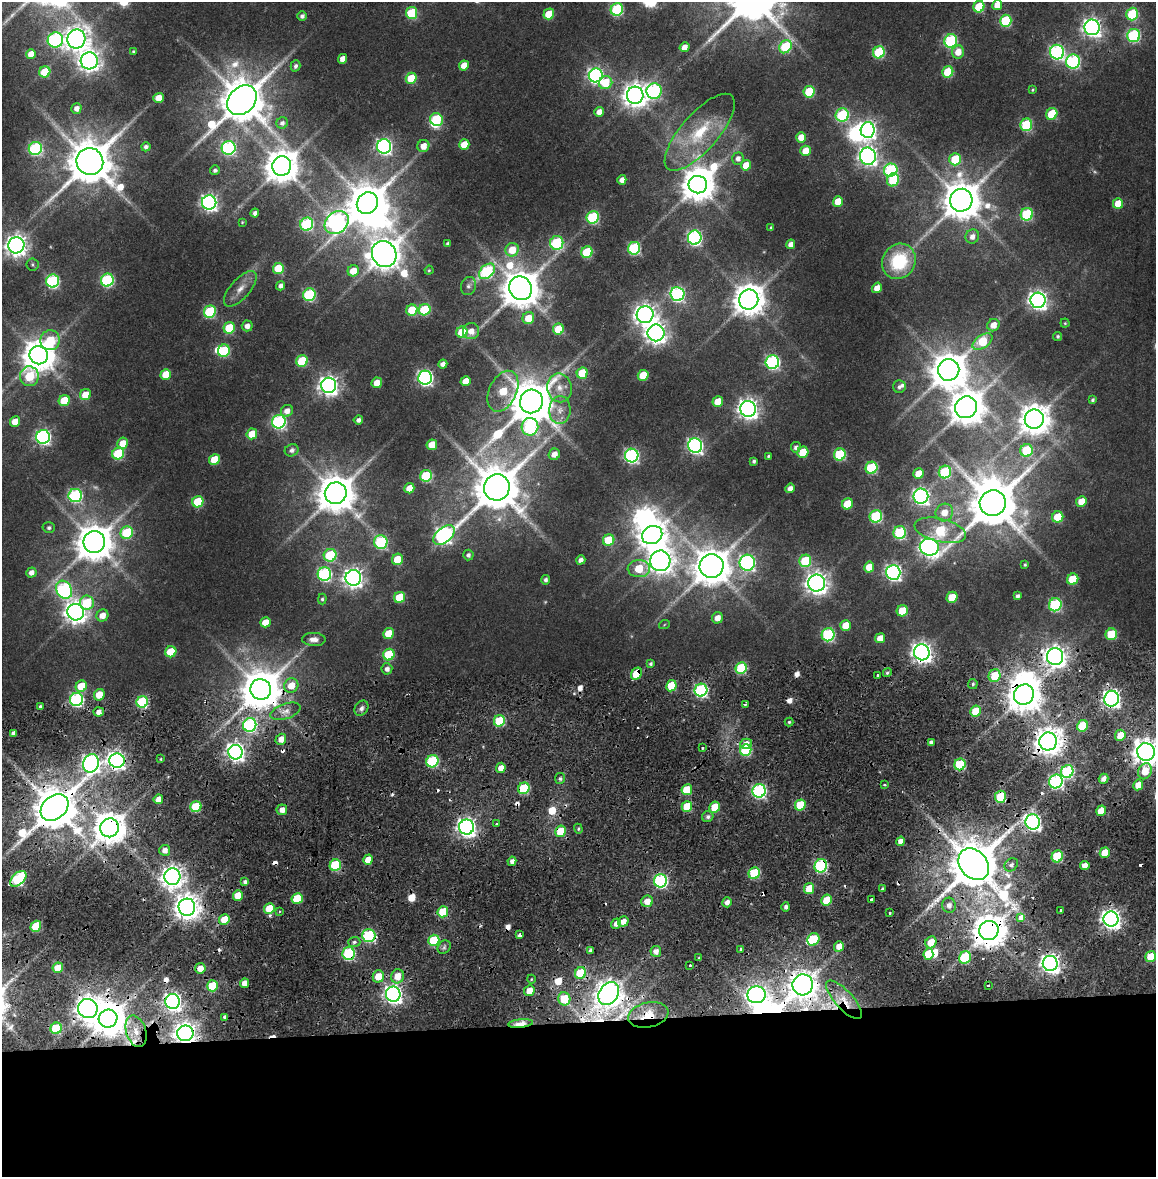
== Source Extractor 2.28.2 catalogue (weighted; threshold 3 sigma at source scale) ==
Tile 15 of 4 x 4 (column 3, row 4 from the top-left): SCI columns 2323-3476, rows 75-1249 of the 4634 x 4850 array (HDU 1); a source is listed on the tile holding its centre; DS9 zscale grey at full resolution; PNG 1158 x 1179 px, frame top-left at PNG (2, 2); each listed source drawn as its Kron ellipse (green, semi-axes under 4 px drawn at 4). Shown black and unused: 13% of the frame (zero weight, under 2 of 4 exposures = <1% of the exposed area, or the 3 px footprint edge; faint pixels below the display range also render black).
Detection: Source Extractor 2.28.2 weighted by HDU 2 'WHT'; one run over the whole footprint, this tile lists its part. Background 0.0247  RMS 0.0043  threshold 0.0193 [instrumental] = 3 sigma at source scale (4.5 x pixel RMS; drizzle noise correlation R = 1.50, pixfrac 1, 0.0396/0.0396 arcsec/px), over >= 5 px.
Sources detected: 439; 15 too faint to see at this stretch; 14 inside a brighter object's white glare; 21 cosmic-ray / hot-pixel residue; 1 long thin detection or spike segment (spike, bleed or trail) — neither listed nor drawn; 2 inside a brighter listed object's ellipse — not listed separately; the other 386 listed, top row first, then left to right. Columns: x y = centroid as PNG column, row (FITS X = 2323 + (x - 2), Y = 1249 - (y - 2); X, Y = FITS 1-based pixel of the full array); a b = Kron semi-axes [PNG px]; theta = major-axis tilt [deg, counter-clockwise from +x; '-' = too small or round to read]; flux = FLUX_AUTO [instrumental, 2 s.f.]
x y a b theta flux
997 5 5 5 - 6
979 7 6 5 - 18
617 9 6 6 - 45
412 13 6 5 - 27
549 14 5 5 - 13
1132 14 6 6 - 32
302 16 5 4 - 1.5
1006 21 6 5 - 35
1092 27 8 7 - 210
1134 36 7 6 - 59
76 39 10 9 - 420
55 40 8 7 - 82
951 41 7 6 - 57
684 47 5 4 - 4.5
785 47 7 5 53 30
133 52 4 3 - 0.65
879 52 6 5 - 34
958 52 6 6 - 5.4
1057 52 7 7 - 90
31 54 5 4 - 4.8
343 59 5 4 - 4
89 61 8 8 - 320
1073 62 7 7 - 70
464 65 5 5 - 5
295 66 6 4 73 1.3
45 72 6 5 - 16
948 72 6 5 - 22
596 75 7 7 - 140
411 78 5 5 - 14
605 83 7 6 - 14
1033 90 4 3 - 0.49
654 91 8 7 - 76
809 92 6 5 - 22
635 95 8 8 - 460
159 98 5 5 - 6.7
242 100 16 13 46 2100
76 108 5 5 - 2.9
599 112 5 4 - 3.4
1052 114 6 5 - 20
842 115 7 6 - 45
436 119 7 6 - 29
282 123 6 5 - 1.6
1026 125 6 6 - 35
868 130 8 7 - 160
700 132 48 18 49 24
801 137 5 5 - 5.4
464 144 5 5 - 8.5
384 146 7 7 - 130
423 146 6 6 - 5.4
146 147 4 4 - 1.6
35 148 7 6 - 61
229 148 7 7 - 78
806 151 5 5 - 8
868 156 8 8 - 230
738 159 6 6 - 2.1
955 159 6 5 - 17
90 161 14 13 - 2200
746 165 5 5 - 7.8
282 166 10 9 - 970
215 170 5 4 - 1.3
891 170 7 6 - 50
622 180 5 4 - 3
893 180 6 6 - 19
698 185 9 8 - 940
961 200 11 11 - 1500
838 201 5 5 - 8.4
209 202 7 7 - 160
367 203 11 10 - 1700
1118 203 5 5 - 8.3
255 213 4 4 - 1.8
1027 214 6 6 - 41
593 217 6 6 - 49
242 222 3 2 - 0.35
337 222 13 10 40 210
307 224 6 6 - 52
771 227 3 3 - 0.59
972 237 7 6 - 2.7
695 238 7 7 - 100
557 243 7 6 - 49
448 244 4 3 - 1
791 244 5 4 - 2.9
16 245 8 8 - 320
634 248 6 6 - 49
512 250 7 6 - 9.5
587 252 6 5 - 25
384 254 13 12 - 920
899 261 18 16 58 24
32 264 6 6 - 0.79
278 268 5 5 - 18
429 270 4 4 - 0.5
353 271 6 5 - 7.7
487 271 9 6 41 52
107 280 6 6 - 59
53 281 6 6 - 62
281 286 5 4 - 2.1
468 286 9 7 72 1.5
521 288 12 11 - 1400
877 288 5 4 - 4.2
240 289 22 10 49 4.9
677 294 7 7 - 90
309 295 6 6 - 48
749 299 10 9 - 860
1038 300 7 7 - 210
412 310 6 5 - 16
425 310 6 5 - 29
210 312 6 6 - 37
645 315 8 8 - 320
528 318 6 6 - 7.9
1065 323 4 4 - 0.54
993 325 6 6 - 4.7
247 326 5 5 - 2.7
229 328 6 5 - 19
558 329 5 5 - 12
471 331 8 8 - 4.2
462 332 6 5 - 19
656 333 8 8 - 320
1058 336 4 4 - 0.8
50 340 10 10 - 16
982 342 11 6 35 19
224 351 6 5 - 31
39 355 9 9 - 920
302 361 6 5 - 23
772 362 7 7 - 89
443 364 4 4 - 2.3
949 370 11 10 - 1200
582 373 6 5 - 16
166 374 5 5 - 11
643 375 5 5 - 13
29 376 10 9 - 22
425 378 7 7 - 130
466 381 5 4 - 6
377 383 5 5 - 6.5
329 385 7 7 - 250
899 387 6 6 - 1.5
559 388 14 12 -78 5
503 391 21 13 64 20
85 395 6 5 - 8.5
64 400 6 5 - 15
1093 400 4 3 - 0.9
531 401 12 11 - 2000
718 402 5 5 - 9
966 407 11 10 - 1000
748 409 8 8 - 280
560 410 14 11 87 4.3
287 411 6 5 - 3.1
1034 419 10 9 - 810
358 420 5 4 - 1.7
15 422 5 5 - 6.8
279 422 7 6 - 85
530 427 9 8 - 51
252 434 5 5 - 10
43 437 7 7 - 120
123 443 6 5 - 7.2
432 445 5 5 - 8.6
695 446 7 7 - 130
796 447 5 5 - 1.6
292 450 7 6 - 1.7
1026 450 6 6 - 31
803 452 6 5 - 14
118 453 6 5 - 28
554 454 6 5 - 3.8
840 454 6 5 - 37
632 456 7 7 - 100
768 456 4 3 - 0.64
214 460 5 5 - 13
754 461 4 4 - 0.98
871 468 6 5 - 37
945 472 6 6 - 37
918 474 5 5 - 7.1
426 476 6 5 - 36
497 487 13 13 - 2200
409 488 5 5 - 5.8
790 488 5 4 - 2.6
336 493 11 10 - 1400
75 495 7 6 - 67
921 496 7 7 - 160
1081 501 5 5 - 7.1
198 502 6 5 - 22
993 503 13 13 - 2500
847 504 5 5 - 16
944 512 9 8 - 6.2
876 516 6 6 - 42
1058 517 6 5 - 15
49 528 6 5 - 1.1
940 530 26 11 -13 33
127 533 6 6 - 30
900 533 6 6 - 44
444 535 12 7 39 150
652 535 10 9 - 620
609 540 6 5 - 16
94 542 11 10 - 1300
381 542 7 6 - 47
929 547 9 8 - 250
330 555 6 6 - 28
468 555 5 5 - 1.4
397 559 6 5 - 9.4
581 560 4 4 - 2.3
660 561 10 10 - 440
805 561 6 6 - 27
747 563 8 7 - 120
1025 565 4 3 - 0.64
712 566 12 11 - 1400
869 567 5 5 - 7.6
639 569 11 8 -1 15
893 572 7 7 - 140
31 573 5 5 - 2.8
324 574 7 6 - 75
353 578 8 7 - 270
1073 579 6 5 - 15
546 580 5 4 - 1.2
817 583 8 8 - 360
64 590 9 7 -59 82
1017 596 4 4 - 1.3
399 597 6 5 - 15
952 597 6 5 - 13
322 599 5 4 - 0.77
87 603 7 7 - 19
1055 605 6 6 - 48
902 611 6 5 - 12
76 612 8 8 - 370
102 615 6 5 - 4.8
717 618 6 5 - 4
265 622 5 5 - 7.6
664 625 5 3 - 0.37
846 625 5 5 - 7.4
389 634 5 5 - 11
1111 634 6 5 - 19
828 635 6 6 - 57
880 638 5 5 - 5.2
314 639 11 6 -3 2.7
171 652 6 5 - 18
922 652 8 7 - 290
389 655 6 5 - 26
1055 657 8 8 - 330
651 664 4 4 - 0.91
741 668 6 5 - 30
387 669 6 5 - 2.1
887 673 4 4 - 0.83
636 674 6 5 - 15
878 676 3 3 - 2.3
995 676 6 6 - 14
973 684 5 4 - 0.7
291 685 7 7 - 7
81 686 6 5 - 13
671 686 6 5 - 17
261 689 10 10 - 1500
701 690 6 6 - 74
99 695 6 5 - 7.6
1024 695 10 9 - 1100
1112 699 8 7 - 190
76 700 7 6 - 80
142 702 6 5 - 43
745 704 4 2 - 0.6
40 706 3 3 - 0.82
361 708 8 6 56 1.7
285 711 16 7 19 3.8
975 711 6 5 - 9.8
99 712 5 4 - 3.2
499 721 6 5 - 26
789 722 4 4 - 0.66
250 725 7 6 - 74
1082 726 6 5 - 19
14 733 4 3 - 1.7
1120 735 6 5 - 8.2
281 739 6 5 - 4.5
1048 741 9 8 - 600
931 742 4 4 - 1.7
746 744 6 5 - 3.9
703 748 3 2 - 0.61
746 750 6 5 - 33
235 752 7 7 - 220
1146 752 9 8 - 550
161 759 4 3 - 0.54
117 761 7 7 - 210
432 761 6 6 - 42
91 763 9 8 - 200
960 764 6 5 - 28
501 768 5 4 - 4.5
1145 771 8 6 67 7.9
1067 772 7 6 - 50
560 779 5 5 - 1.1
1104 779 5 4 - 2.7
1056 781 7 6 - 84
885 785 4 2 - 0.59
1138 785 5 5 - 6.4
524 788 6 5 - 31
687 790 5 5 - 13
759 791 7 6 - 95
1000 797 6 5 - 16
158 799 5 4 - 4.9
800 805 6 5 - 17
687 806 5 5 - 14
55 807 15 11 40 2100
196 807 5 5 - 27
715 807 6 5 - 13
282 810 5 5 - 3.4
1101 811 5 5 - 8.3
708 817 6 5 - 1.3
1033 822 7 7 - 150
497 824 3 3 - 1.1
467 827 7 7 - 240
110 828 9 9 - 920
578 829 5 4 - 0.69
561 831 6 5 - 14
901 841 5 4 - 3.3
165 850 5 5 - 3
1105 853 5 5 - 7.9
1057 856 6 5 - 27
368 860 5 5 - 7
512 861 5 4 - 2.3
974 864 17 13 -50 2900
335 865 6 5 - 33
1011 865 7 6 - 1.6
1085 865 5 4 - 4.1
821 866 7 6 - 63
754 873 6 5 - 26
172 877 8 8 - 360
18 879 9 6 44 59
661 881 7 6 - 81
245 882 4 4 - 1.4
809 889 5 5 - 10
882 889 3 2 - 0.58
238 895 5 5 - 6.8
297 898 5 5 - 15
872 899 3 3 - 0.94
827 900 6 5 - 13
647 901 6 5 - 4.9
727 902 5 4 - 2.5
949 905 7 7 - 2.7
187 907 8 8 - 530
786 907 5 4 - 1.4
269 908 5 5 - 12
1061 910 3 3 - 1.7
279 911 3 3 - 0.58
443 912 5 5 - 17
890 913 3 2 - 0.65
1020 917 4 4 - 6.9
224 919 5 5 - 9.2
1111 919 8 7 - 260
623 921 5 5 - 3.9
616 924 5 5 - 2.5
36 926 6 5 - 18
989 930 10 9 - 1000
519 935 4 3 - 3.1
369 936 7 6 - 50
813 939 6 5 - 18
434 940 6 5 - 24
354 942 6 5 - 1.2
931 942 6 5 - 8.6
839 946 5 5 - 4.5
444 947 7 6 - 1.3
741 949 4 3 - 0.61
590 951 4 4 - 1.7
656 951 5 5 - 2.8
349 953 6 6 - 58
928 954 6 5 - 13
965 957 6 5 - 29
1151 957 5 5 - 11
699 958 4 4 - 0.54
1050 963 7 7 - 250
690 965 3 3 - 0.98
58 968 5 5 - 8.7
200 968 5 5 - 5.4
580 973 6 5 - 23
378 976 6 5 - 8.1
397 976 7 6 - 7.1
531 979 4 3 - 0.4
244 983 5 4 - 4
803 985 10 10 - 630
212 986 5 5 - 23
988 986 3 2 - 0.56
529 991 5 5 - 5.7
393 994 7 7 - 220
609 994 12 9 55 580
757 995 9 8 - 190
564 999 6 6 - 15
844 1000 24 9 -48 8.4
173 1001 7 7 - 220
88 1008 9 9 - 480
648 1015 20 12 13 11
224 1017 4 3 - 1.4
108 1018 9 9 - 1000
521 1023 12 4 6 7.2
56 1028 6 5 - 24
136 1031 16 10 -73 7.2
185 1033 8 8 - 350
Overlapping masked pixels (flux is a lower limit): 37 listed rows (the first 20) at x y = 922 652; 1055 657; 636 674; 261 689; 1024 695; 1112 699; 1048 741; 117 761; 960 764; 1056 781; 524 788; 1000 797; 55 807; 1033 822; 110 828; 561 831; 974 864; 821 866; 754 873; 18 879
Isophote crosses this tile's border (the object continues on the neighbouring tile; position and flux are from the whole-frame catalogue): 2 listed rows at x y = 997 5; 1146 752